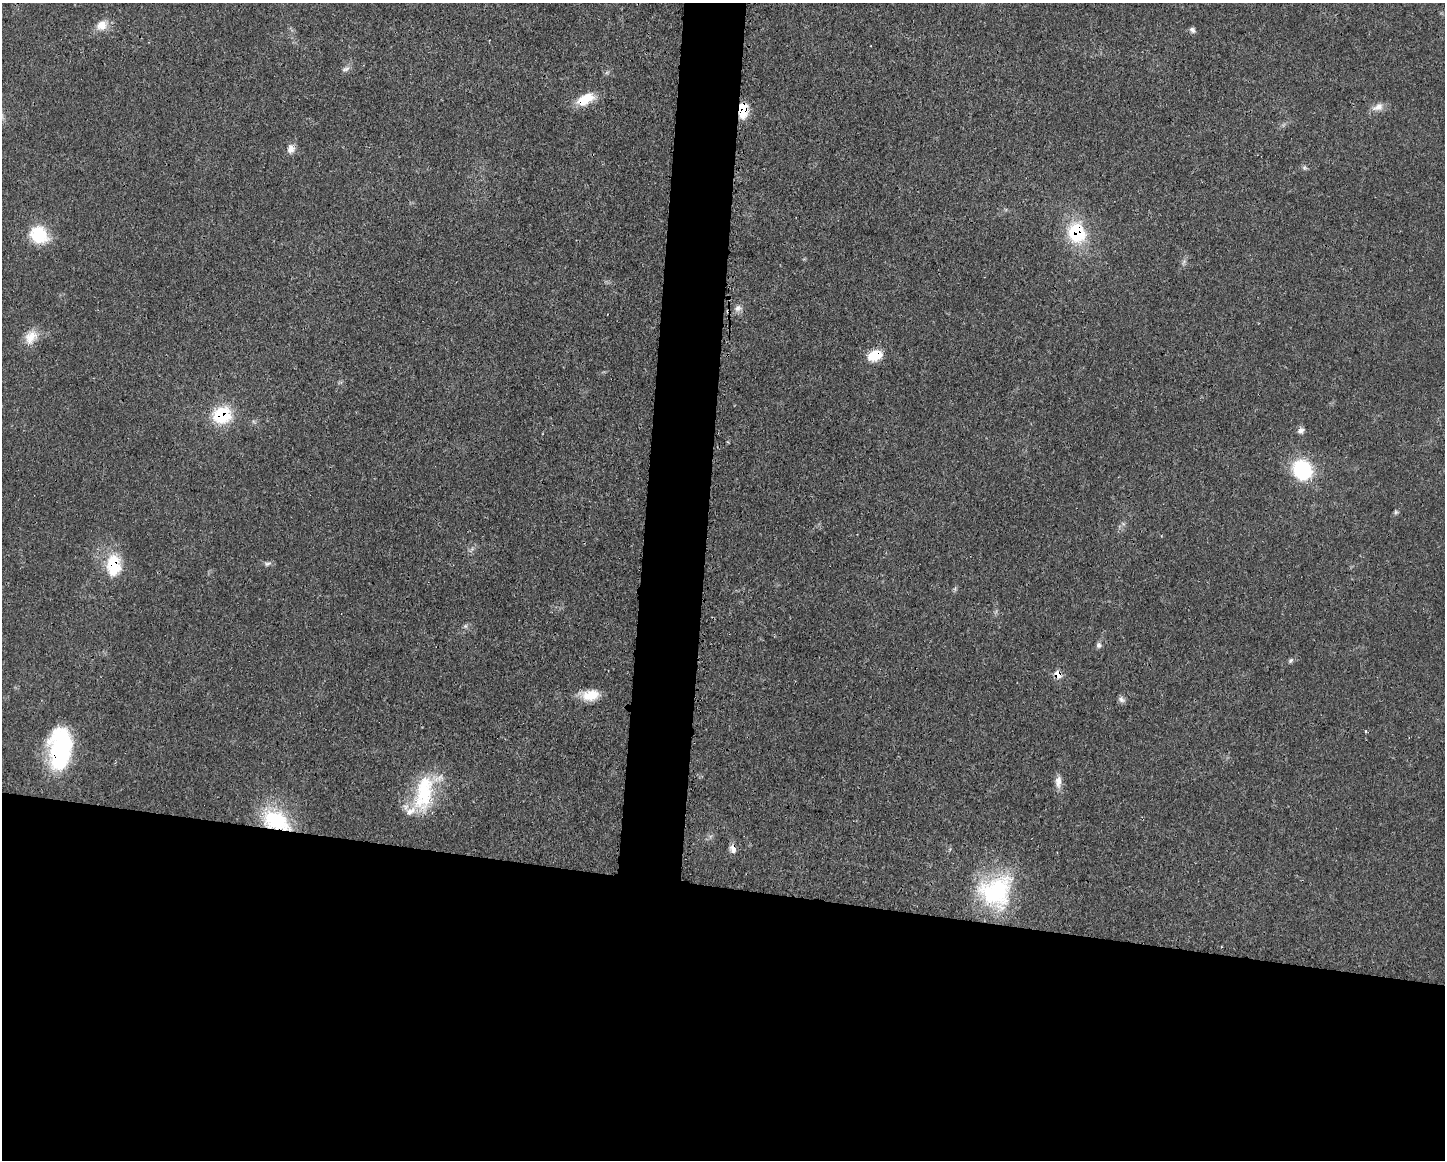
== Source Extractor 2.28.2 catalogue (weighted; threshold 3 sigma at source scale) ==
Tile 11 of 3 x 4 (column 2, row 4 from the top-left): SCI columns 1557-2999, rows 8-1165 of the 4674 x 4642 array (HDU 1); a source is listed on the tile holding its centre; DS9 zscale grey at full resolution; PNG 1447 x 1162 px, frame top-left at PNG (2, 3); no overlay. Shown black and unused: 27% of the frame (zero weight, under 3 of 4 exposures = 1% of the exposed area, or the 3 px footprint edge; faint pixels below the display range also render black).
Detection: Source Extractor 2.28.2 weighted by HDU 2 'WHT'; one run over the whole footprint, this tile lists its part. Background 0.021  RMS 0.0023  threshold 0.0102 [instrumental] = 3 sigma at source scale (4.5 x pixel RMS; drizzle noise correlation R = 1.50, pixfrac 1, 0.05/0.05 arcsec/px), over >= 5 px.
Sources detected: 32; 1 inside a brighter listed object's ellipse — not listed separately; the other 31 listed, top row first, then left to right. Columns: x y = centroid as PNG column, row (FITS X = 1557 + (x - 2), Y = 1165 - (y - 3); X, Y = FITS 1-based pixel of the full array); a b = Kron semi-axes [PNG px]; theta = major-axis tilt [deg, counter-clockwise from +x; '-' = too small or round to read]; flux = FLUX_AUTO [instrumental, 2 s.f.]
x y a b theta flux
101 25 14 13 - 2.5
1192 30 8 6 -42 0.67
346 69 11 4 24 0.68
585 99 24 12 29 4.6
1378 107 17 9 23 1.7
743 110 16 9 -89 4.9
291 148 11 8 86 1.5
1077 233 21 18 -70 13
39 235 22 18 -41 8.3
738 308 10 9 - 1.2
31 337 21 14 57 3.3
875 355 15 10 20 4.9
222 415 22 19 29 9.5
1300 430 9 6 17 0.83
1302 470 24 21 -56 13
1395 512 6 4 -72 0.35
267 563 9 4 1 0.58
114 565 26 16 -88 9
465 626 6 5 - 0.4
1099 645 8 6 -74 0.64
1291 661 7 5 55 0.46
1058 675 9 7 -55 2.2
590 695 21 12 9 4.2
1121 700 10 6 -46 0.7
1366 731 3 3 - 1.4
60 748 42 22 85 28
1058 781 18 7 89 1.7
424 793 51 22 79 14
276 821 36 22 -23 15
733 849 12 7 -75 1.2
996 891 41 37 32 25
Overlapping masked pixels (flux is a lower limit): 10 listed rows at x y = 585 99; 743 110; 1077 233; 875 355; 222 415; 114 565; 1058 675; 60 748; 276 821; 733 849